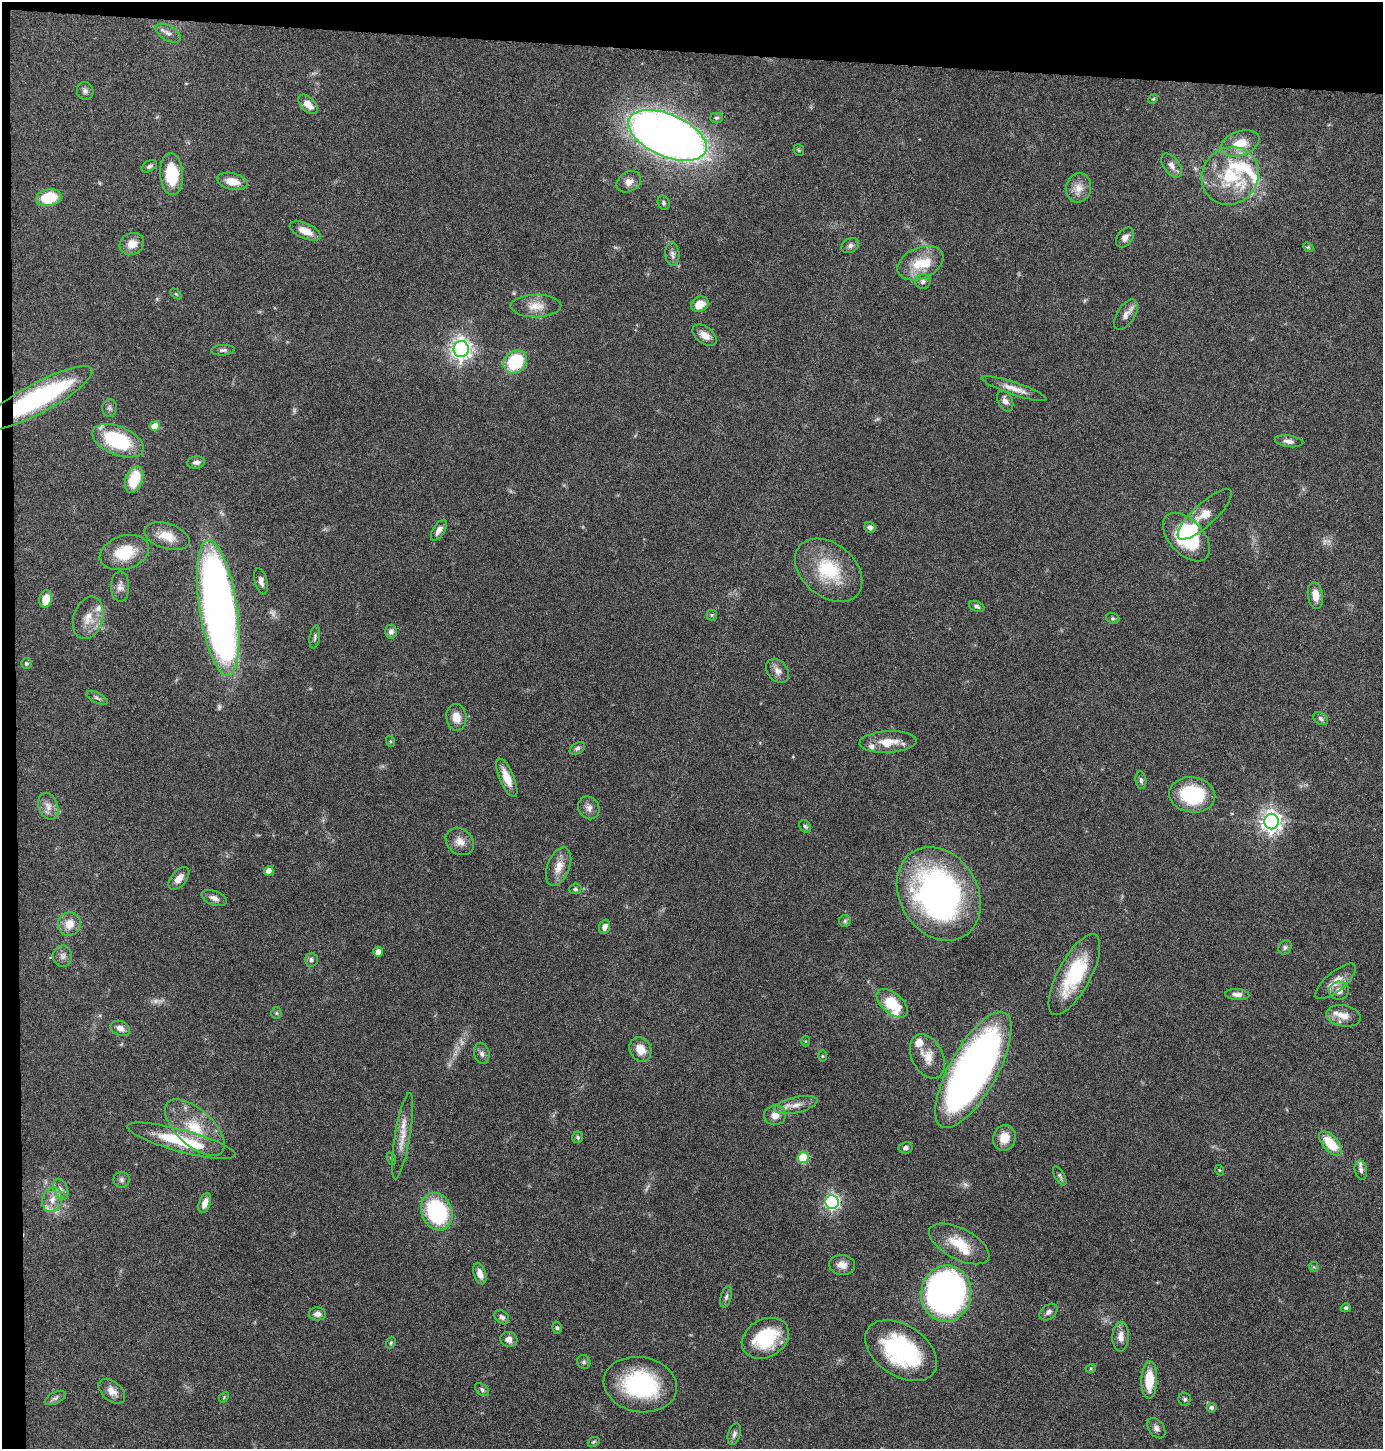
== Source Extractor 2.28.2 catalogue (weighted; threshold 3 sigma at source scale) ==
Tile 1 of 3 x 3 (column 1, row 1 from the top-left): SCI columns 127-1507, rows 2895-4341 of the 4372 x 4345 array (HDU 1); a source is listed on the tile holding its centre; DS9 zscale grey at full resolution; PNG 1385 x 1451 px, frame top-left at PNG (2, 2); each listed source drawn as its Kron ellipse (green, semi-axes under 4 px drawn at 4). Shown black and unused: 5% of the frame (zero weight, under 4 of 8 exposures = <1% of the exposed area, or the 3 px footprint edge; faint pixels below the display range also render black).
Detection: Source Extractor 2.28.2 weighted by HDU 2 'WHT'; one run over the whole footprint, this tile lists its part. Background 0.0423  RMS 0.0035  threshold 0.0143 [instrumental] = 3 sigma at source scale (4.09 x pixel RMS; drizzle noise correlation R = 1.36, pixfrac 0.8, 0.05/0.05 arcsec/px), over >= 5 px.
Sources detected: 171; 6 too faint to see at this stretch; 2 inside a brighter object's white glare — neither listed nor drawn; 11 inside a brighter listed object's ellipse — not listed separately; the other 152 listed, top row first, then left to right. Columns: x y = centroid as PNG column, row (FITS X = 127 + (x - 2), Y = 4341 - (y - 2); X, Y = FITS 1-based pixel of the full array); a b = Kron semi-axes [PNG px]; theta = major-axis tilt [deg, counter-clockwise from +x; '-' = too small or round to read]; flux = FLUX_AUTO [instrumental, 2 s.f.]
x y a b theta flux
168 33 14 7 -29 1.6
85 91 9 8 - 1.1
1153 99 5 4 - 0.37
308 104 12 7 -45 3.7
717 118 7 5 0 0.66
667 135 41 21 -23 330
1240 143 20 12 19 6.2
799 150 6 5 - 0.46
149 166 8 5 30 0.85
1172 166 14 7 -54 1.9
172 174 21 11 -87 13
1230 176 30 27 48 19
232 181 15 8 -12 4.5
629 182 13 9 31 2.2
1078 188 14 12 74 3.5
49 197 12 8 12 12
664 203 7 6 - 0.72
305 231 16 7 -23 4.2
1125 237 11 7 52 2.1
132 244 12 10 26 3.7
850 246 9 7 32 1.1
1308 247 5 4 - 0.4
672 254 12 7 -84 1.3
920 263 24 15 24 9
923 281 7 7 - 1.1
176 294 6 4 -44 0.39
700 304 9 7 29 4.5
536 306 25 11 1 4.6
1126 315 17 9 57 2.2
705 335 14 8 -38 2.7
461 349 8 7 - 190
223 350 12 5 3 0.94
515 362 13 10 45 17
1014 389 34 6 -19 3.5
38 398 61 15 28 53
1005 401 11 7 -64 1.7
110 408 9 7 -88 0.96
155 426 5 5 - 5.1
118 441 27 14 -22 24
1289 441 14 5 -7 1.5
196 462 9 6 6 1.3
134 480 14 8 69 10
1205 514 35 11 42 5.1
870 527 6 5 - 1.1
439 530 12 5 57 2.2
167 536 23 12 -18 5.1
1186 537 29 17 -47 24
124 552 25 17 17 11
829 570 38 26 -40 19
261 581 13 6 -76 1.5
120 587 15 9 -90 1.9
1315 595 13 7 -82 3.3
46 599 9 6 77 4.8
977 606 8 5 -22 0.84
218 608 68 19 -81 240
712 615 5 5 - 0.48
88 618 22 14 73 5.3
1113 618 7 5 -21 0.57
391 632 7 6 - 1.1
315 637 12 5 80 0.88
26 664 5 5 - 0.55
778 671 13 10 -48 2.1
97 698 11 5 -25 0.9
456 717 13 10 -81 3.7
1321 719 8 5 -37 0.92
390 741 5 3 - 0.34
888 742 29 11 3 5.8
577 748 8 5 32 0.78
507 778 20 7 -67 4.7
1141 780 9 5 -83 0.95
1192 795 23 17 -8 22
48 806 14 9 -68 2.4
589 808 12 10 -58 1.9
1271 821 8 7 - 210
805 826 7 5 -55 0.64
460 841 15 12 -40 3.1
559 867 20 11 69 4.1
269 871 5 4 - 2.2
179 878 13 7 50 2.6
575 889 6 5 - 0.75
939 894 49 39 -58 100
214 898 13 7 -22 1.7
845 921 6 6 - 0.62
69 924 12 11 - 4.2
605 927 7 5 72 1.7
1285 947 7 6 - 0.75
378 952 5 5 - 2.3
63 956 11 9 -90 1.5
311 960 7 6 - 0.9
1074 975 45 16 62 22
1336 981 25 9 40 4
1339 991 10 9 - 2.5
1237 994 12 5 -4 1.8
892 1003 18 10 -40 12
276 1013 5 5 - 0.51
1343 1016 17 10 -11 3.9
120 1028 10 7 -23 1.8
805 1041 5 3 - 0.32
640 1049 13 10 -63 4.1
482 1053 11 7 -76 1.2
822 1056 5 3 - 0.32
927 1056 23 15 -63 5.2
973 1070 65 24 61 190
796 1105 22 7 13 3.2
775 1115 11 9 5 2.7
195 1128 37 18 -42 12
402 1136 44 7 80 5.2
578 1137 6 5 - 0.63
1004 1138 13 11 76 4.6
181 1141 56 11 -15 18
1331 1143 15 7 -48 9.1
905 1148 7 6 - 0.88
803 1158 5 5 - 14
391 1159 6 4 -69 0.42
1219 1170 5 3 - 0.29
1361 1170 10 6 -79 1.1
1060 1176 10 5 -60 0.74
122 1180 8 8 - 1
61 1189 11 7 -67 1.5
52 1200 13 9 73 3.2
832 1202 7 6 - 83
205 1203 10 5 71 2.6
437 1212 19 15 -68 33
959 1244 33 15 -27 9.3
842 1265 13 10 -8 2.6
1314 1267 5 5 - 0.39
480 1274 11 6 -71 2.2
946 1294 28 25 82 200
726 1297 11 5 74 0.97
1346 1308 5 4 - 0.73
1049 1312 10 7 39 1.2
317 1314 8 6 -2 1.7
502 1317 8 6 -43 1.1
557 1328 6 5 - 0.6
1121 1337 15 8 89 2.5
765 1338 25 19 29 19
509 1339 8 7 - 1.9
391 1343 6 4 68 0.51
901 1351 39 25 -34 38
584 1362 7 6 - 0.71
1091 1368 5 3 - 0.33
1149 1380 19 8 88 8.6
640 1385 37 27 -10 35
482 1390 8 5 -40 0.78
112 1391 15 9 -41 2.6
224 1397 6 4 49 0.39
55 1398 11 5 27 1
1185 1399 6 6 - 0.69
1211 1408 5 5 - 0.87
1156 1428 11 7 -54 1.4
734 1434 11 6 73 1
594 1442 6 4 23 0.47
Overlapping masked pixels (flux is a lower limit): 1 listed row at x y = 38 398